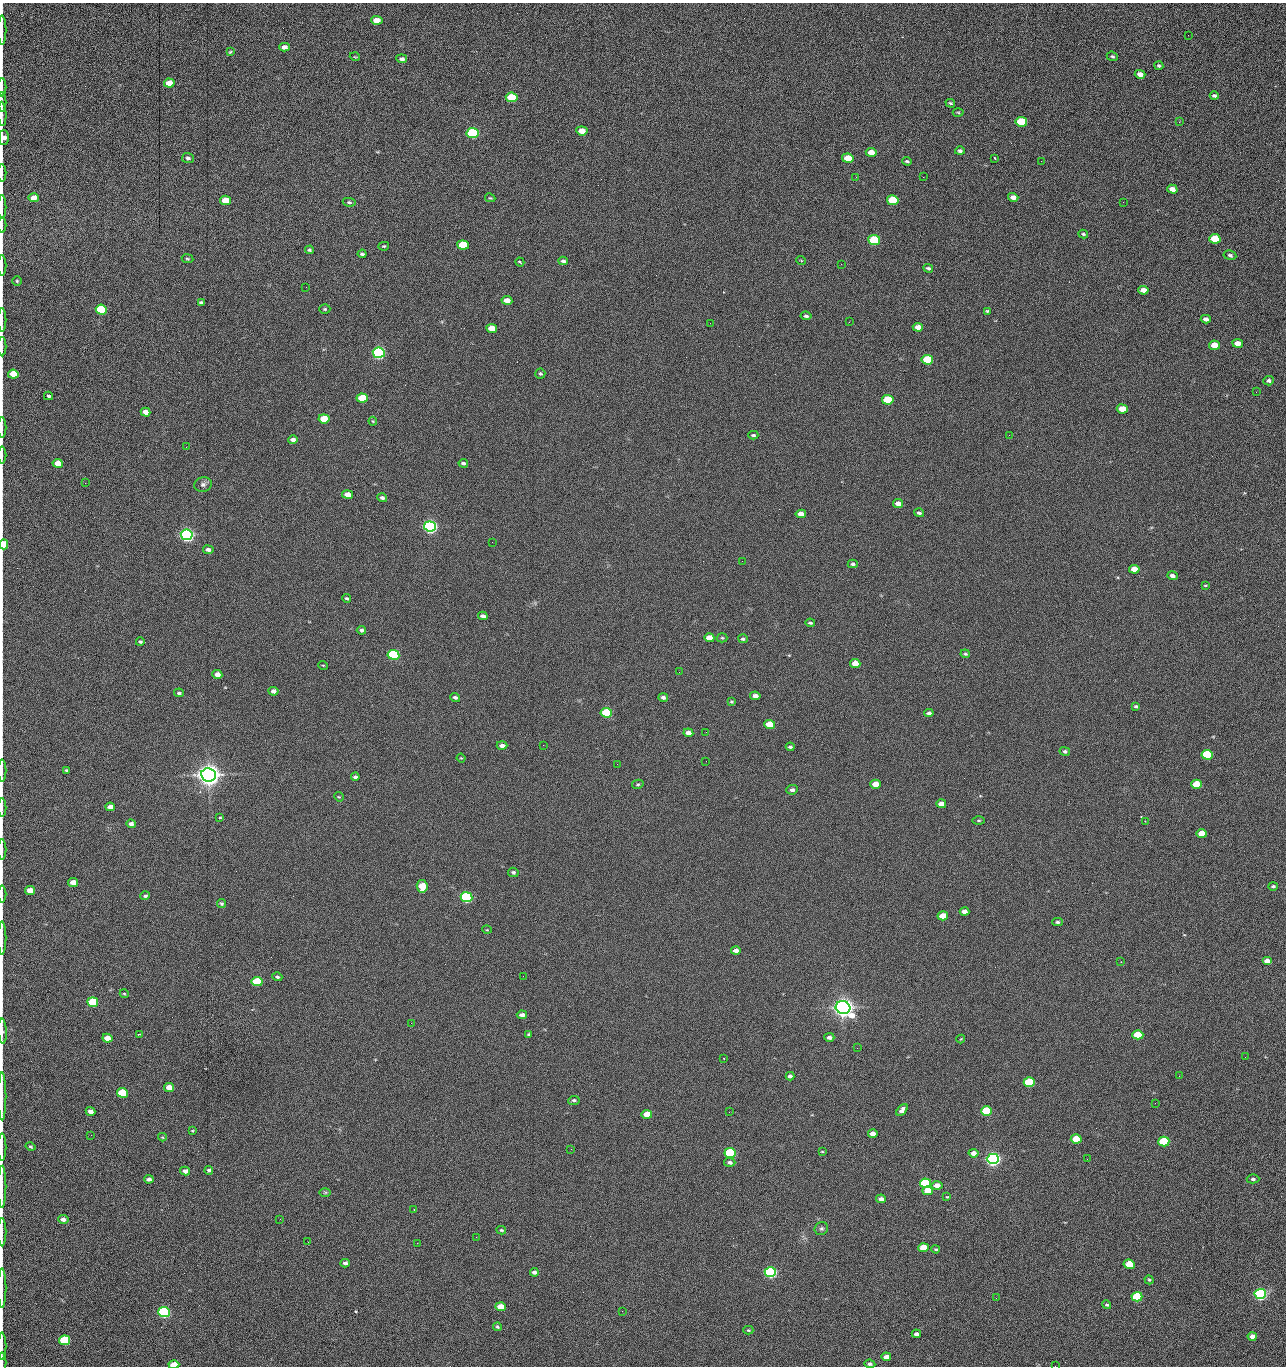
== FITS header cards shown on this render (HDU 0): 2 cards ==
NAXIS1  =                 1284 /fastest changing axis
NAXIS2  =                 1364 /next to fastest changing axis

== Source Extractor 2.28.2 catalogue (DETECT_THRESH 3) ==
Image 1284 x 1364 px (HDU 0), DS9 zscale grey, 1 PNG px = 1 image px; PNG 1288 x 1368 px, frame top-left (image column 1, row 1364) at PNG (2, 3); each listed source drawn as its Kron ellipse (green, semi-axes under 4 px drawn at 4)
Background 143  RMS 15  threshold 44.5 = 3 sigma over >= 5 px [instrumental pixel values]
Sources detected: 275; all 275 listed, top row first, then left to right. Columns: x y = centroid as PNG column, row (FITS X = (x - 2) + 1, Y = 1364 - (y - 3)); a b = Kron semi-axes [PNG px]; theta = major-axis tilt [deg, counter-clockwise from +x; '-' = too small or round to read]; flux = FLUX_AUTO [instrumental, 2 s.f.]
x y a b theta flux
377 20 6 4 -4 1.3e+04
2 30 15 2 90 3.0e+03
1188 35 2 2 - 7.0e+02
284 47 5 4 - 4.9e+03
230 52 3 3 - 1.1e+03
1112 56 6 4 -23 1.8e+03
355 57 5 3 - 8.3e+02
402 59 5 4 - 2.7e+03
1159 66 4 3 - 1.5e+03
1140 74 5 4 - 4.6e+03
169 83 5 4 - 1.4e+04
2 87 9 2 90 1.7e+03
1214 96 4 3 - 1.9e+03
512 97 6 5 - 4.2e+04
2 102 10 2 90 1.8e+03
950 103 5 3 - 1.3e+03
958 112 5 3 - 1.1e+03
2 114 12 2 -87 2.1e+03
1021 122 6 5 - 6.0e+04
1179 122 3 2 - 1.1e+03
582 131 5 4 - 1.4e+04
473 133 6 5 - 1.6e+05
4 138 7 5 90 5.9e+03
960 151 5 4 - 2.2e+03
871 152 5 4 - 1.2e+04
188 158 6 5 - 2.5e+03
848 158 6 4 -11 2.8e+04
995 158 3 2 - 8.0e+02
907 161 5 3 - 1.4e+03
1041 161 2 2 - 1.2e+03
2 173 9 2 90 1.5e+03
856 177 3 2 - 1.7e+03
923 177 2 2 - 1.2e+04
1172 189 5 4 - 6.4e+03
1013 197 5 4 - 5.7e+03
33 198 5 4 - 1.0e+04
490 198 5 3 - 1.0e+03
225 200 5 4 - 2.0e+04
893 200 6 5 - 5.2e+04
349 202 6 4 -9 1.7e+03
1123 202 2 2 - 5.4e+02
2 207 12 2 90 2.2e+03
2 225 8 2 90 1.3e+03
1083 234 5 3 - 1.4e+03
1215 239 5 4 - 4.2e+04
874 240 6 5 - 1.0e+05
463 245 6 4 -7 4.1e+04
384 246 5 4 - 1.2e+03
309 250 4 4 - 1.6e+03
362 254 4 3 - 1.8e+03
1230 255 6 4 -11 2.1e+03
187 259 6 3 -8 1.1e+03
801 260 5 3 - 8.2e+02
563 261 4 4 - 2.5e+03
520 262 4 2 - 1.5e+03
841 264 2 2 - 1.8e+04
2 265 10 2 90 1.6e+03
928 268 5 3 - 1.7e+03
17 281 4 4 - 1.3e+03
306 287 2 2 - 4.6e+02
1143 290 5 4 - 7.5e+03
507 300 5 4 - 9.4e+03
201 302 4 3 - 1.8e+03
101 309 5 5 - 1.0e+05
325 309 5 4 - 1.3e+03
987 311 4 3 - 1.3e+03
806 316 5 3 - 2.0e+03
1206 319 5 4 - 3.9e+03
2 320 12 2 90 1.7e+03
849 322 2 2 - 6.4e+02
710 323 2 2 - 2.3e+03
918 327 5 4 - 7.8e+03
492 328 5 4 - 1.6e+04
1238 343 5 4 - 1.0e+04
1214 345 5 4 - 1.6e+04
2 346 10 2 90 1.8e+03
379 353 6 5 - 3.0e+05
927 360 6 4 -7 5.8e+04
13 374 5 4 - 2.5e+04
540 374 5 5 - 1.6e+03
1268 381 5 4 - 2.5e+03
1256 392 2 2 - 9.3e+02
48 396 4 4 - 1.7e+03
362 398 5 4 - 3.7e+04
888 400 6 5 - 6.0e+04
1122 409 5 4 - 1.9e+04
145 412 5 4 - 8.3e+03
324 419 5 4 - 2.9e+04
373 421 4 4 - 9.6e+02
2 427 10 2 90 1.6e+03
753 435 5 3 - 1.7e+03
1009 435 2 2 - 2.4e+03
293 439 5 3 - 3.7e+03
186 447 3 2 - 2.1e+03
2 455 8 2 90 1.4e+03
58 463 5 4 - 1.2e+04
463 463 5 3 - 2.4e+03
85 483 3 2 - 7.0e+02
203 484 9 7 14 3.3e+03
347 495 5 4 - 1.0e+04
382 498 5 4 - 2.5e+03
898 504 5 4 - 5.7e+03
919 513 5 3 - 1.9e+03
801 514 5 4 - 8.7e+03
430 526 6 5 - 5.0e+05
187 535 6 5 - 5.4e+05
492 542 2 2 - 1.7e+03
4 544 5 4 - 3.9e+04
208 550 5 4 - 3.7e+03
742 561 2 2 - 3.8e+02
853 564 5 4 - 1.9e+03
1134 569 5 4 - 1.3e+04
1172 576 5 4 - 3.8e+03
1205 585 4 2 - 8.4e+02
347 598 4 4 - 1.9e+03
483 616 5 4 - 4.0e+03
810 623 5 3 - 1.5e+03
361 630 4 4 - 2.0e+03
709 638 5 4 - 1.0e+04
722 638 5 4 - 1.2e+03
743 639 5 4 - 1.7e+03
140 642 4 3 - 1.7e+03
965 654 4 4 - 1.3e+03
393 655 6 5 - 1.6e+05
855 663 5 4 - 1.4e+04
323 665 5 3 - 8.6e+02
679 672 2 2 - 1.7e+03
217 674 5 4 - 7.3e+03
273 691 5 4 - 4.2e+03
179 693 5 3 - 1.9e+03
755 696 5 4 - 6.0e+03
455 697 5 4 - 2.3e+03
663 697 5 4 - 2.5e+03
731 702 3 2 - 1.0e+03
1136 706 4 3 - 1.6e+03
606 713 6 4 -7 7.2e+04
929 713 4 4 - 2.5e+03
770 724 5 4 - 2.7e+04
706 732 2 2 - 4.2e+02
688 733 5 4 - 7.4e+03
543 745 2 2 - 2.1e+03
502 746 5 3 - 4.2e+03
790 747 4 3 - 1.7e+03
1065 751 5 4 - 2.1e+03
1207 755 5 5 - 7.7e+04
461 758 4 3 - 8.4e+02
706 761 2 2 - 7.2e+02
617 764 2 2 - 2.0e+03
2 770 11 2 90 1.9e+03
66 770 4 3 - 1.2e+03
209 775 7 6 - 1.6e+06
355 777 4 3 - 2.4e+03
638 784 6 4 13 1.4e+03
875 784 5 4 - 1.1e+04
1196 784 5 4 - 2.5e+04
792 790 6 4 6 3.2e+03
339 797 5 4 - 1.0e+03
941 804 5 4 - 8.0e+03
110 807 5 4 - 6.7e+03
2 808 9 2 90 1.4e+03
220 817 4 2 - 8.1e+02
979 820 6 3 0 1.2e+03
1145 821 2 2 - 5.1e+02
131 824 5 4 - 3.7e+03
1201 834 5 4 - 1.6e+04
2 850 10 2 90 1.8e+03
513 872 5 4 - 2.0e+03
73 882 5 4 - 1.2e+04
422 886 6 5 - 2.8e+04
1273 886 4 3 - 1.6e+03
30 890 5 4 - 1.6e+04
2 894 8 2 90 1.4e+03
145 896 5 4 - 1.7e+03
467 897 6 5 - 2.4e+05
221 903 4 4 - 1.7e+03
965 912 5 4 - 5.9e+03
943 916 5 4 - 1.9e+04
1057 922 5 3 - 1.9e+03
487 930 5 3 - 7.4e+02
2 938 17 2 90 2.6e+03
736 951 5 4 - 6.1e+03
1267 961 5 4 - 7.4e+03
1121 962 3 2 - 9.6e+02
523 976 2 2 - 1.3e+03
277 977 5 4 - 2.1e+03
257 981 5 4 - 6.1e+04
124 994 4 4 - 1.1e+03
93 1002 5 5 - 7.6e+04
843 1008 7 6 - 1.3e+06
522 1015 5 4 - 4.3e+03
411 1023 2 2 - 3.7e+03
2 1031 12 3 -86 2.6e+03
139 1034 3 2 - 8.9e+02
529 1034 4 3 - 1.1e+03
1138 1035 5 4 - 4.8e+04
829 1037 5 4 - 3.8e+03
107 1038 5 4 - 1.0e+04
961 1039 4 3 - 7.6e+02
857 1048 3 2 - 8.8e+02
1245 1057 2 2 - 1.2e+03
724 1059 2 2 - 6.7e+02
790 1076 4 4 - 3.3e+03
1179 1076 2 2 - 1.8e+03
1029 1082 5 4 - 8.8e+04
169 1087 5 4 - 1.2e+04
122 1093 5 5 - 6.5e+04
2 1096 24 2 90 4.5e+03
574 1100 5 4 - 2.0e+03
1155 1103 2 2 - 5.8e+02
902 1110 7 4 49 4.8e+03
90 1111 5 4 - 5.5e+03
986 1111 5 4 - 7.3e+04
729 1112 2 2 - 7.3e+02
647 1114 5 4 - 2.1e+04
192 1131 4 3 - 9.1e+02
873 1134 5 4 - 6.8e+03
91 1135 2 2 - 1.6e+03
162 1137 4 4 - 9.1e+02
1076 1139 5 4 - 3.2e+04
1164 1141 5 5 - 9.9e+04
2 1147 14 2 90 2.5e+03
31 1147 5 4 - 1.4e+03
571 1149 3 2 - 7.9e+02
822 1151 3 2 - 8.1e+02
730 1153 5 5 - 1.5e+05
974 1153 5 4 - 7.2e+03
993 1159 6 5 - 6.2e+05
1087 1159 2 2 - 1.3e+03
730 1162 6 4 -3 2.9e+03
209 1170 4 4 - 2.2e+03
185 1171 5 4 - 4.4e+03
149 1179 4 4 - 3.7e+03
1253 1179 6 4 -1 2.1e+03
926 1183 5 5 - 1.5e+05
937 1185 5 4 - 6.6e+03
2 1187 21 2 90 3.4e+03
928 1191 5 4 - 1.6e+04
325 1192 6 4 0 1.2e+03
947 1197 3 3 - 7.4e+02
881 1199 5 4 - 4.5e+03
414 1209 3 2 - 5.9e+02
63 1219 5 4 - 4.3e+03
280 1219 2 2 - 1.4e+03
821 1229 7 6 - 2.2e+03
501 1230 5 3 - 1.3e+03
2 1232 14 2 90 2.3e+03
476 1237 2 2 - 4.8e+03
308 1242 2 2 - 1.2e+03
417 1243 2 2 - 3.6e+03
923 1248 5 4 - 1.9e+04
936 1249 4 3 - 1.2e+03
345 1263 4 4 - 2.9e+03
1129 1264 6 4 -9 2.7e+04
534 1272 4 4 - 3.1e+03
770 1272 6 5 - 3.1e+05
1149 1280 5 3 - 1.2e+03
2 1288 19 2 90 3.8e+03
1260 1294 5 5 - 3.6e+05
1137 1297 5 5 - 7.9e+04
996 1298 2 2 - 1.8e+03
1107 1305 5 4 - 1.7e+03
500 1307 5 4 - 1.7e+04
622 1311 2 2 - 5.8e+02
164 1312 6 5 - 2.4e+05
497 1327 4 4 - 1.5e+03
748 1330 5 4 - 1.3e+03
916 1334 4 3 - 3.8e+03
1252 1336 4 4 - 5.3e+03
65 1340 5 5 - 9.3e+04
2 1346 13 2 90 2.3e+03
886 1357 5 4 - 6.4e+03
2 1362 10 2 90 1.3e+03
870 1364 5 4 - 1.8e+03
174 1365 5 4 - 2.8e+04
1055 1366 2 2 - 1.4e+03
At the frame edge (FLAGS 8, measured only in part): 31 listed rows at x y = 2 30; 2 87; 2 102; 2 114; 4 138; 2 173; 2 207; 2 225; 2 265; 17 281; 2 320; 2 346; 13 374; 2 427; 2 455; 4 544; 2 770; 2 808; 2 850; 2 894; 2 938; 2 1031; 2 1096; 2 1147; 2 1187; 2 1232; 2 1288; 2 1346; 2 1362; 174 1365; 1055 1366

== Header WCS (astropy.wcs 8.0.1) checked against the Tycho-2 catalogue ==
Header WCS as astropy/WCSLIB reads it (CRVAL/CRPIX/CD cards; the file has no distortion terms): RA---TAN/DEC--TAN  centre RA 15:41:41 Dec +51:59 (235.42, +51.98 deg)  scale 1.26 arcsec/px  FOV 26.9' x 28.5'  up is +92 deg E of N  parity flipped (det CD > 0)
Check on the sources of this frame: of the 60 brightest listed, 11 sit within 2.0 arcsec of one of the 11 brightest Tycho-2 stars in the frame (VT <= 12.29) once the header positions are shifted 0.41 arcsec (0.37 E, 0.17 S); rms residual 1.00 arcsec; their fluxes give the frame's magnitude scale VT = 25.23 - 2.5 log10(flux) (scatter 0.20 mag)
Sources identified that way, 11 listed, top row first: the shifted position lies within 2.0 arcsec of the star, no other Tycho-2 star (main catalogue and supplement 1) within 4.0 arcsec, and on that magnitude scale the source's flux lands within +1.5 / -3 mag of the star's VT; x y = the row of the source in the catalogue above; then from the Tycho-2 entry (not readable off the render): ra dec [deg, ICRS J2000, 3 dp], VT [Tycho-2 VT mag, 2 dp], TYC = Tycho-2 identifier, HIP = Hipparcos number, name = IAU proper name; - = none
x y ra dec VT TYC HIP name
379 353 235.614 +52.064 11.61 3489-1132-1 - -
430 526 235.514 +52.049 11.19 3489-1407-1 - -
187 535 235.515 +52.133 11.12 3489-1380-1 - -
209 775 235.378 +52.130 9.31 3489-1322-1 76850 -
467 897 235.303 +52.042 11.52 3489-958-1 - -
843 1008 235.232 +51.912 9.59 3489-824-1 - -
993 1159 235.143 +51.862 10.97 3489-1016-1 - -
926 1183 235.131 +51.886 12.29 3489-908-1 - -
770 1272 235.084 +51.941 11.45 3489-1346-1 - -
1260 1294 235.062 +51.771 11.53 3489-1453-1 - -
164 1312 235.075 +52.152 11.74 3489-912-1 - -